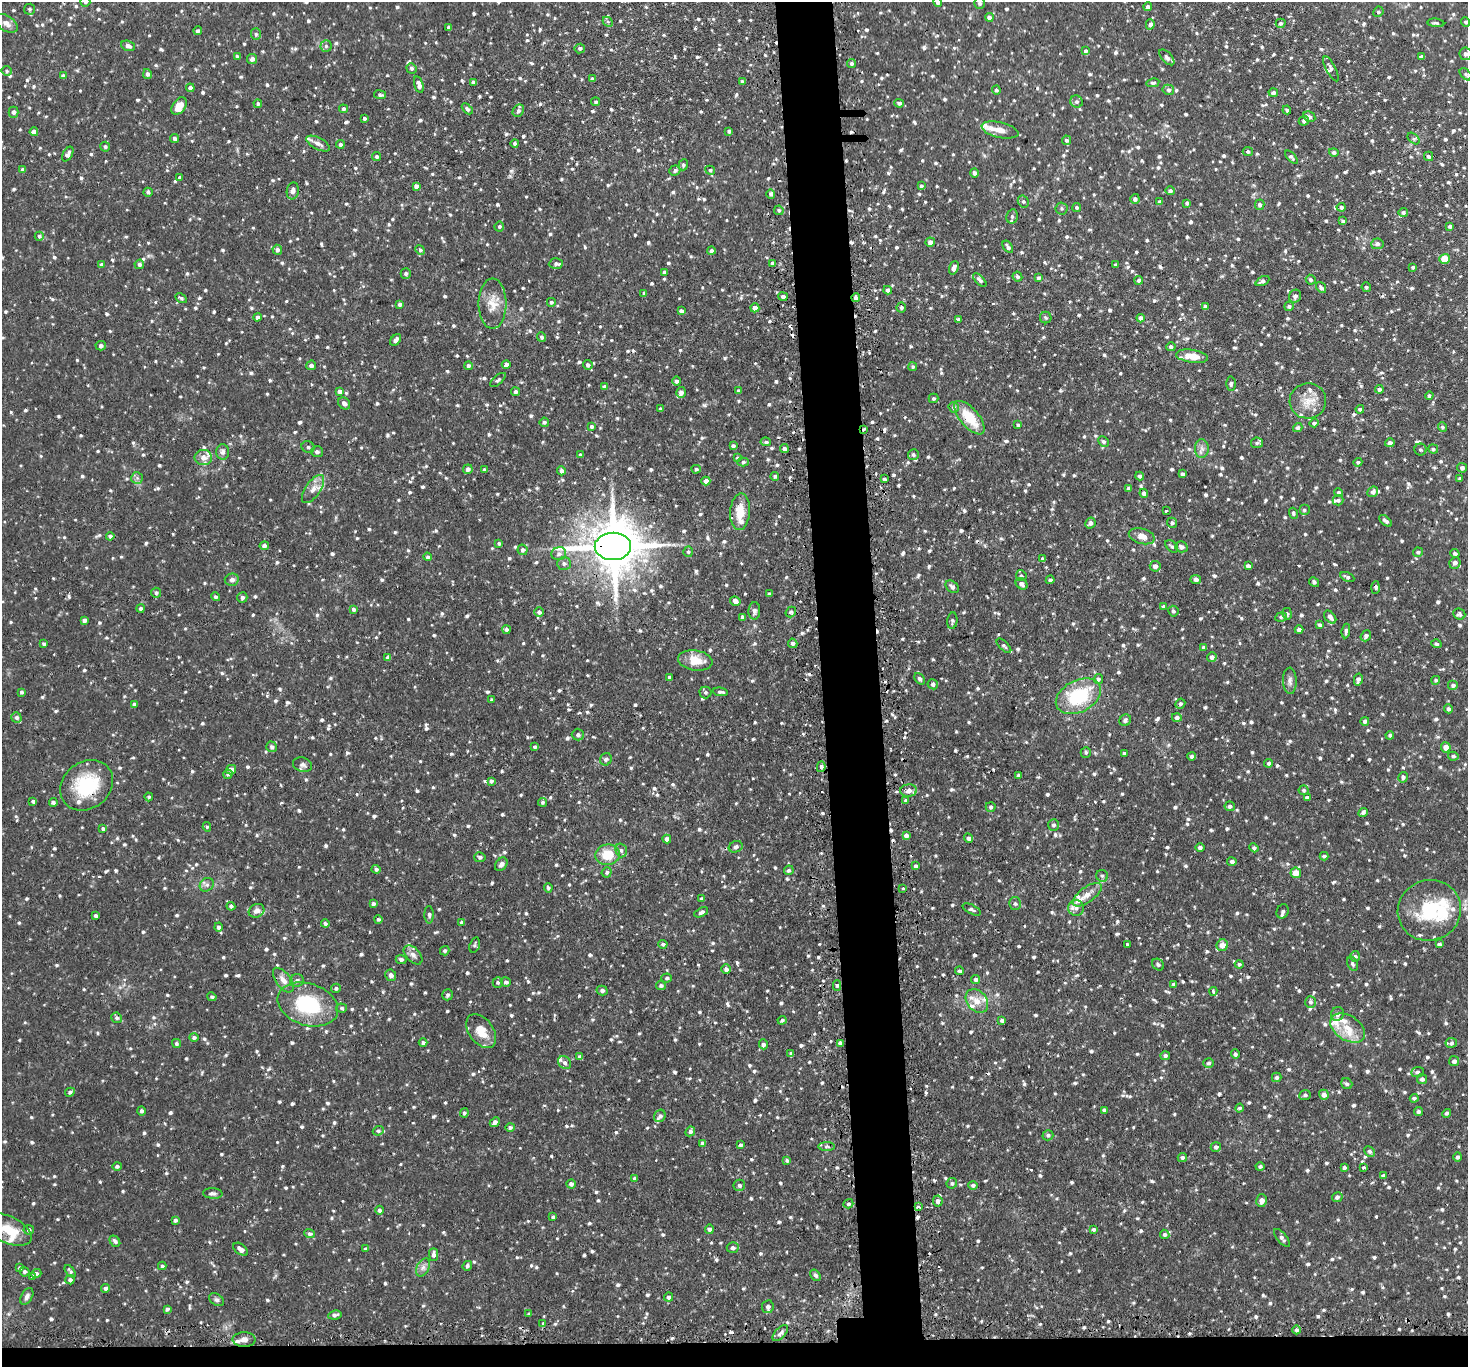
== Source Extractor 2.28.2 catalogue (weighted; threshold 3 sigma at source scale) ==
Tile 8 of 3 x 3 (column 2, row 3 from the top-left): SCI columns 1491-2956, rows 142-1506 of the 4446 x 4409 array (HDU 1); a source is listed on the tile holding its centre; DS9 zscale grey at full resolution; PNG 1470 x 1369 px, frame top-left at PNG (2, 2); each listed source drawn as its Kron ellipse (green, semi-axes under 4 px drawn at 4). Shown black and unused: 6% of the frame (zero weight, under 2 of 3 exposures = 4% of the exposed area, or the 3 px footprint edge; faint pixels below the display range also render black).
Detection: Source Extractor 2.28.2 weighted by HDU 2 'WHT'; one run over the whole footprint, this tile lists its part. Background 0.104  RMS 0.0082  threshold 0.037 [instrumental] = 3 sigma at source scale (4.5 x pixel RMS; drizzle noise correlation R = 1.50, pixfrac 1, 0.05/0.05 arcsec/px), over >= 5 px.
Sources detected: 1562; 17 cosmic-ray / hot-pixel residue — neither listed nor drawn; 38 inside a brighter listed object's ellipse — not listed separately; of the other 1507, all 500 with FLUX_AUTO >= 1.52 (the completeness limit of this list) listed and drawn (1007 fainter detections not listed), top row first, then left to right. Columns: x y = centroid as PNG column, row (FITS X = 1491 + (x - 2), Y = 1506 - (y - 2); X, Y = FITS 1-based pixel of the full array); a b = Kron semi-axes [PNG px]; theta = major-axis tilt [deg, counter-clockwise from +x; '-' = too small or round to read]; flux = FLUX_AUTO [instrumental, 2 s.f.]
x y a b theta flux
85 2 5 5 - 1.6
938 2 5 4 - 2.6
980 3 5 5 - 2
1148 7 4 4 - 2.7
30 9 5 5 - 1.5
1378 12 5 5 - 1.7
989 17 4 4 - 2.7
608 22 6 4 -44 1.5
1466 22 5 4 - 1.6
6 23 13 7 -34 4.8
1281 23 5 4 - 1.9
1436 23 8 4 -7 1.7
1150 24 5 4 - 3
449 27 4 3 - 2.1
198 31 4 4 - 1.9
256 34 6 5 - 1.7
128 46 7 5 -19 3.4
326 46 5 5 - 1.7
580 48 5 5 - 1.9
1085 51 4 3 - 2.1
1465 54 6 6 - 3.2
237 57 4 4 - 1.8
1167 57 10 5 -47 2.5
1422 57 4 3 - 2.3
252 59 5 5 - 3
852 64 4 4 - 1.8
411 68 5 5 - 1.9
1331 69 14 4 -63 2.6
7 71 5 5 - 1.7
147 74 5 4 - 2.6
1466 74 7 4 -47 1.6
63 76 4 4 - 3
592 79 4 3 - 2.3
742 81 4 4 - 1.8
473 82 4 3 - 2.4
1153 83 6 4 11 1.9
419 85 9 4 -74 4.2
190 88 4 4 - 2.6
996 90 4 4 - 1.7
1168 90 6 5 - 1.8
1273 92 4 4 - 2.3
380 95 6 4 -8 1.7
596 102 4 4 - 1.6
1077 102 6 6 - 2.2
899 103 5 4 - 2.4
258 104 4 4 - 1.5
179 106 10 6 56 9.3
343 109 4 4 - 2.2
467 109 6 4 -46 1.9
1287 110 4 3 - 1.6
518 111 6 5 - 2.1
14 112 5 5 - 2.7
1309 117 6 5 - 2.8
364 118 3 3 - 1.6
1304 121 5 4 - 2.2
1000 130 19 7 -13 8.2
729 131 4 3 - 1.8
34 132 4 4 - 6.1
174 139 4 4 - 2.4
1414 139 7 4 -44 1.6
1066 140 4 4 - 1.9
515 143 4 4 - 2
318 144 13 6 -27 4.1
340 144 4 4 - 2
105 147 5 5 - 1.6
1248 151 5 4 - 2
1334 152 5 4 - 1.8
68 154 8 4 60 3.2
377 156 4 3 - 1.6
1428 156 5 4 - 2.8
1291 157 8 4 -48 1.9
683 165 5 4 - 1.7
23 170 4 4 - 2.7
675 170 5 5 - 2.3
710 170 5 4 - 1.7
974 173 5 4 - 2.1
180 177 3 3 - 1.8
416 186 4 4 - 3.6
921 186 4 3 - 1.7
293 191 8 6 81 3.7
1170 191 5 4 - 2.1
148 192 4 4 - 1.9
771 194 5 4 - 2.1
1135 199 5 4 - 2.3
1023 201 6 5 - 1.6
1160 202 4 3 - 1.8
1187 203 4 4 - 1.8
1260 205 5 4 - 2
1341 207 4 4 - 2
1061 208 6 6 - 1.7
1077 208 4 4 - 1.5
779 210 5 4 - 1.6
1403 212 5 4 - 1.8
1012 216 7 5 77 2
1343 221 4 3 - 1.7
499 226 5 5 - 1.8
1450 226 4 3 - 2.2
39 236 4 4 - 1.6
930 242 4 4 - 3.4
1377 244 6 5 - 2.7
1008 247 7 4 -56 2.3
277 250 5 5 - 2.5
420 250 5 4 - 1.6
711 251 4 4 - 2.1
1445 259 5 5 - 15
772 263 4 3 - 2
139 264 5 4 - 1.9
556 264 7 5 4 2
101 265 4 4 - 1.8
1116 265 3 3 - 1.6
1413 267 4 3 - 1.6
954 268 7 4 71 3.7
664 272 4 3 - 2.5
406 273 5 5 - 1.8
1017 277 5 4 - 2
1038 278 4 4 - 1.8
980 280 8 4 -46 2.5
1139 280 4 4 - 1.7
1311 280 5 4 - 1.6
1262 281 7 4 27 2.9
1321 287 6 4 -53 2.6
1366 287 5 4 - 1.5
888 290 4 4 - 2.5
644 293 4 3 - 1.6
783 296 5 4 - 2.6
1295 296 7 5 65 2.8
181 298 6 3 -30 1.6
856 298 4 4 - 2.3
551 302 4 4 - 1.5
400 304 4 4 - 2.1
493 304 25 14 -90 13
1289 306 5 4 - 1.9
901 307 5 5 - 1.7
1205 307 4 4 - 3.7
755 308 4 4 - 4.2
681 311 4 4 - 2.5
258 317 4 4 - 2.5
1046 317 6 5 - 1.7
1141 318 4 4 - 3.7
959 319 4 3 - 2
541 337 4 4 - 2
396 340 6 4 50 3.4
101 346 5 4 - 2.5
1171 347 4 4 - 2.1
1192 356 16 6 -8 12
506 364 4 4 - 2.6
311 365 5 5 - 2.8
588 365 5 4 - 2.7
468 366 4 4 - 2
913 367 4 4 - 1.6
498 380 9 4 41 1.8
676 381 4 4 - 2.5
1231 384 7 5 89 2
604 386 4 4 - 1.6
1379 389 4 4 - 2.1
340 391 4 4 - 3.1
739 391 4 3 - 2.2
515 392 4 4 - 2
681 392 5 4 - 3
1429 396 4 4 - 1.6
934 398 5 4 - 1.6
1308 401 18 17 - 13
344 403 7 5 -47 2.9
954 407 5 5 - 2.1
660 409 3 3 - 1.5
1360 409 4 3 - 1.6
969 418 20 9 -49 23
544 422 5 4 - 1.7
1314 423 4 4 - 1.9
1018 425 4 3 - 1.7
592 426 4 4 - 1.6
1442 427 5 4 - 1.8
1298 428 5 4 - 1.9
864 429 4 3 - 2.2
766 442 5 4 - 1.7
1103 442 6 4 -43 1.5
1257 443 6 5 - 1.7
1390 443 5 4 - 3
733 446 4 4 - 2
308 447 7 5 -27 2
784 449 4 4 - 2.8
1202 449 9 7 -89 3.4
1420 449 6 6 - 1.6
1433 449 5 4 - 1.7
223 452 7 6 - 3.3
317 452 6 5 - 2.9
580 455 4 3 - 1.6
913 455 5 5 - 1.7
203 457 9 7 -8 6.2
738 458 4 4 - 1.7
743 462 5 4 - 1.7
1358 462 4 4 - 1.5
1462 468 5 4 - 2.5
468 469 5 4 - 2.7
696 469 4 4 - 1.6
484 470 4 3 - 1.7
561 471 4 4 - 2.3
1182 474 4 3 - 1.6
775 476 4 4 - 1.8
1140 476 4 4 - 1.6
137 478 6 6 - 1.9
884 479 4 3 - 1.9
1460 479 4 4 - 1.6
706 481 4 4 - 5
1129 488 4 4 - 1.9
313 489 16 7 55 5.9
1338 492 4 4 - 1.6
1373 492 6 5 - 2.6
1144 493 4 4 - 2.3
1338 500 5 5 - 2
1304 510 5 5 - 1.6
1166 511 3 3 - 3.1
740 512 18 10 86 15
1293 513 5 4 - 1.7
1385 521 7 3 -38 2.4
1090 523 6 5 - 2.8
1172 523 5 5 - 1.9
110 536 4 4 - 1.9
1142 536 13 7 -15 6
499 543 3 3 - 1.5
264 546 5 4 - 2.8
613 546 18 13 -1 4100
1172 546 7 5 -43 1.8
1181 547 6 5 - 3.1
522 550 5 5 - 2.4
688 552 5 5 - 1.7
1418 552 5 4 - 1.6
1455 553 5 4 - 1.7
559 554 7 6 - 2.8
428 557 4 4 - 1.7
1043 559 4 3 - 1.8
1455 563 6 5 - 3
564 564 7 6 - 2.5
1155 566 5 5 - 3.9
1248 566 4 4 - 2.8
1021 576 5 5 - 1.7
1347 577 7 4 -26 1.7
1196 579 5 4 - 2.8
232 580 7 6 - 2.7
1050 580 4 3 - 1.8
1314 582 5 4 - 1.9
1021 584 7 5 -43 2.9
952 587 7 5 -43 2.8
1376 588 6 4 87 2
156 593 5 5 - 1.7
769 594 3 3 - 2
215 597 4 4 - 1.8
242 597 5 5 - 2.2
735 601 5 4 - 3.7
1164 607 4 4 - 2.1
140 608 4 4 - 1.9
353 609 4 3 - 1.9
754 611 9 6 87 2.9
1173 611 5 5 - 1.9
539 612 5 4 - 2.7
791 612 5 5 - 1.6
1287 614 6 4 -81 1.8
1459 614 6 5 - 1.6
742 617 4 3 - 1.6
1281 617 6 4 11 1.8
1330 617 7 5 -49 3.4
84 620 4 3 - 2.7
952 621 8 5 84 1.7
1320 625 4 4 - 1.7
506 630 4 4 - 2.1
1299 630 4 4 - 2.3
1346 631 7 4 82 2.1
1366 636 6 4 51 1.9
793 643 5 4 - 2.1
44 644 4 3 - 1.8
1436 644 5 4 - 1.6
1004 646 9 4 -45 1.6
1204 647 4 4 - 2
1212 657 5 5 - 2.7
388 658 4 4 - 3.2
695 660 17 10 -9 15
669 677 4 4 - 1.5
920 679 6 4 -49 2.1
1098 679 5 5 - 1.9
1358 680 6 4 78 2.8
1436 680 4 4 - 1.6
1290 681 13 7 -89 3.9
933 684 5 5 - 2.2
1453 685 5 5 - 2.2
22 692 4 3 - 1.7
705 692 6 6 - 1.8
720 692 7 3 -7 2.1
1078 696 24 16 27 52
492 700 4 3 - 1.8
134 704 4 4 - 2
1180 704 5 4 - 1.7
1448 709 4 4 - 2
16 718 5 5 - 2.3
1177 718 5 4 - 2.5
1125 720 6 5 - 2.1
1365 721 4 4 - 1.8
578 735 6 6 - 2.7
1390 735 4 4 - 1.7
272 747 5 5 - 2.2
535 747 4 4 - 1.6
1446 747 5 5 - 5.9
1086 752 5 5 - 1.6
1124 753 3 3 - 1.6
1192 756 4 4 - 2.2
1453 756 5 4 - 1.9
606 759 6 5 - 2
1269 763 4 4 - 1.7
303 765 10 7 -18 2.8
821 767 5 4 - 1.8
231 770 5 4 - 3.6
228 774 5 4 - 1.9
1018 775 3 3 - 1.6
1403 777 5 4 - 1.8
491 781 3 3 - 1.9
87 785 28 23 37 45
909 790 8 6 2 4.7
1304 790 5 5 - 1.7
149 797 4 4 - 1.5
1307 797 4 3 - 2
33 801 3 3 - 1.8
906 801 4 3 - 1.7
53 802 4 4 - 1.7
543 802 4 4 - 1.6
1230 806 5 5 - 2.2
991 807 5 5 - 1.6
1363 812 5 4 - 1.8
1054 825 6 5 - 2
207 827 4 4 - 1.5
103 828 4 4 - 1.5
906 835 4 4 - 3.1
968 838 5 4 - 2.3
667 839 4 4 - 3.3
736 847 7 5 24 2.5
1200 847 5 4 - 2.4
1254 848 5 4 - 1.7
621 850 7 5 -74 2.3
608 855 12 10 7 16
1324 856 4 4 - 1.6
480 857 5 5 - 2.1
1232 862 4 4 - 2.3
501 864 7 5 50 2.9
916 866 4 4 - 1.9
376 869 4 4 - 1.8
789 870 5 4 - 1.8
607 872 5 5 - 1.7
1296 873 5 5 - 9.8
1102 876 6 5 - 1.7
207 885 7 6 - 2.7
548 888 5 3 - 1.6
902 889 3 3 - 3.6
1087 895 17 7 36 7.6
702 899 4 4 - 1.8
373 904 4 4 - 2
1015 904 6 6 - 2
231 906 4 4 - 1.9
1076 908 8 7 - 3.8
972 909 10 4 -27 1.8
1429 910 32 30 23 48
256 911 8 6 27 4
1283 911 7 6 - 2
701 912 7 4 28 2.6
429 915 9 4 -89 2.3
95 916 3 3 - 1.7
378 919 4 4 - 1.6
462 922 4 4 - 1.9
325 923 4 4 - 1.9
218 927 4 4 - 2.1
663 944 4 4 - 1.7
1439 944 3 3 - 1.9
475 945 8 5 74 1.7
1127 945 3 3 - 6.9
1222 945 6 5 - 6.8
445 951 5 4 - 1.6
413 955 11 7 -45 3.8
1355 956 5 4 - 1.5
401 959 5 4 - 1.9
1239 964 4 4 - 1.8
1353 964 7 5 -65 1.7
1158 965 6 5 - 1.8
726 969 5 5 - 2.9
960 971 4 3 - 1.6
391 975 6 5 - 3.3
667 978 5 4 - 1.5
976 979 4 4 - 2.2
283 980 14 7 -53 6.1
297 980 7 6 - 2.5
498 982 5 5 - 1.7
506 982 5 4 - 2.3
1174 984 4 4 - 1.5
661 985 5 4 - 2
837 985 5 4 - 1.6
336 988 5 4 - 1.8
602 991 5 5 - 2.7
1213 991 4 3 - 2.1
447 995 5 5 - 1.7
212 997 4 3 - 1.7
977 1001 13 10 -51 8.2
1311 1002 6 5 - 2
308 1004 31 21 -18 58
342 1008 5 4 - 1.6
1337 1014 7 6 - 3.1
116 1018 5 5 - 1.7
782 1020 4 4 - 1.9
1002 1020 4 3 - 2.1
1348 1028 19 12 -33 15
481 1031 19 12 -53 14
194 1037 5 4 - 1.9
176 1043 5 4 - 1.5
423 1043 4 4 - 2.1
840 1043 4 3 - 2.7
1451 1043 5 5 - 1.6
763 1044 5 4 - 2.3
791 1054 4 3 - 1.6
1235 1054 5 4 - 1.8
1165 1056 5 4 - 1.9
580 1057 4 4 - 3.2
1454 1061 5 5 - 2.8
565 1063 7 6 - 2.8
1209 1063 5 4 - 1.7
1418 1072 6 5 - 1.7
1277 1077 5 4 - 2.2
1422 1079 5 5 - 2.4
1347 1084 6 5 - 1.9
70 1092 5 4 - 1.6
1305 1095 5 5 - 1.8
1324 1095 5 5 - 3.6
1414 1098 4 3 - 1.6
1240 1108 4 4 - 1.8
1104 1110 4 3 - 1.6
141 1111 4 4 - 1.9
1419 1112 4 4 - 1.7
464 1113 5 4 - 1.6
1447 1113 4 4 - 1.6
660 1116 6 5 - 2.3
495 1122 5 4 - 2.9
510 1127 5 4 - 1.9
378 1131 5 4 - 1.7
690 1131 5 4 - 2.5
1048 1135 5 5 - 2.1
702 1143 4 3 - 1.6
740 1145 3 3 - 1.7
827 1147 8 4 1 1.7
1216 1147 5 5 - 2.1
1369 1151 6 4 -45 1.7
1182 1157 4 4 - 2
1457 1157 4 4 - 2.1
787 1160 4 3 - 2
117 1166 4 4 - 1.7
1260 1167 4 4 - 2
1344 1167 4 4 - 1.6
1364 1167 3 3 - 7
1384 1175 4 3 - 2
635 1178 4 3 - 1.6
952 1183 5 5 - 1.6
571 1184 4 4 - 2.6
739 1185 6 5 - 1.9
973 1185 4 4 - 1.7
213 1193 10 5 -4 2.9
1337 1197 5 5 - 2.1
1262 1200 6 5 - 4.2
938 1201 5 5 - 2.9
848 1204 5 4 - 1.8
918 1207 4 3 - 4.8
379 1210 4 4 - 2.1
553 1217 4 3 - 1.6
175 1220 4 3 - 1.9
709 1229 4 4 - 2.7
8 1230 25 13 -26 18
29 1230 5 5 - 2
1093 1230 4 4 - 1.7
310 1234 5 4 - 2
1165 1234 5 4 - 1.8
1282 1238 11 4 -50 2.7
115 1241 6 4 -50 2
733 1248 6 5 - 2.9
241 1249 8 5 -37 4
365 1249 4 4 - 1.6
434 1255 6 4 -89 3.1
162 1266 4 4 - 1.6
467 1266 5 4 - 1.6
423 1267 10 6 63 3.2
20 1268 4 4 - 1.5
70 1271 7 4 -52 1.6
24 1272 5 4 - 1.8
36 1273 5 4 - 2.1
815 1275 6 4 -54 1.7
32 1277 3 3 - 1.9
70 1280 5 4 - 2.1
106 1288 4 4 - 2.4
27 1297 9 5 59 3
669 1297 4 4 - 2.4
216 1300 8 5 -37 2
768 1307 6 6 - 3
167 1309 4 3 - 1.8
529 1314 4 4 - 1.6
335 1315 7 4 9 2.3
543 1324 3 3 - 1.6
1297 1330 4 4 - 2.1
780 1333 10 5 46 2.5
244 1340 11 7 1 5.5
Overlapping masked pixels (flux is a lower limit): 7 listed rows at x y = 856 298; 864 429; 613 546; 1376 588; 821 767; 87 785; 918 1207
Isophote crosses this tile's border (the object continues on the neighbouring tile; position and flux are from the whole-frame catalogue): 4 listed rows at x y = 85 2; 938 2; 980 3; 8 1230